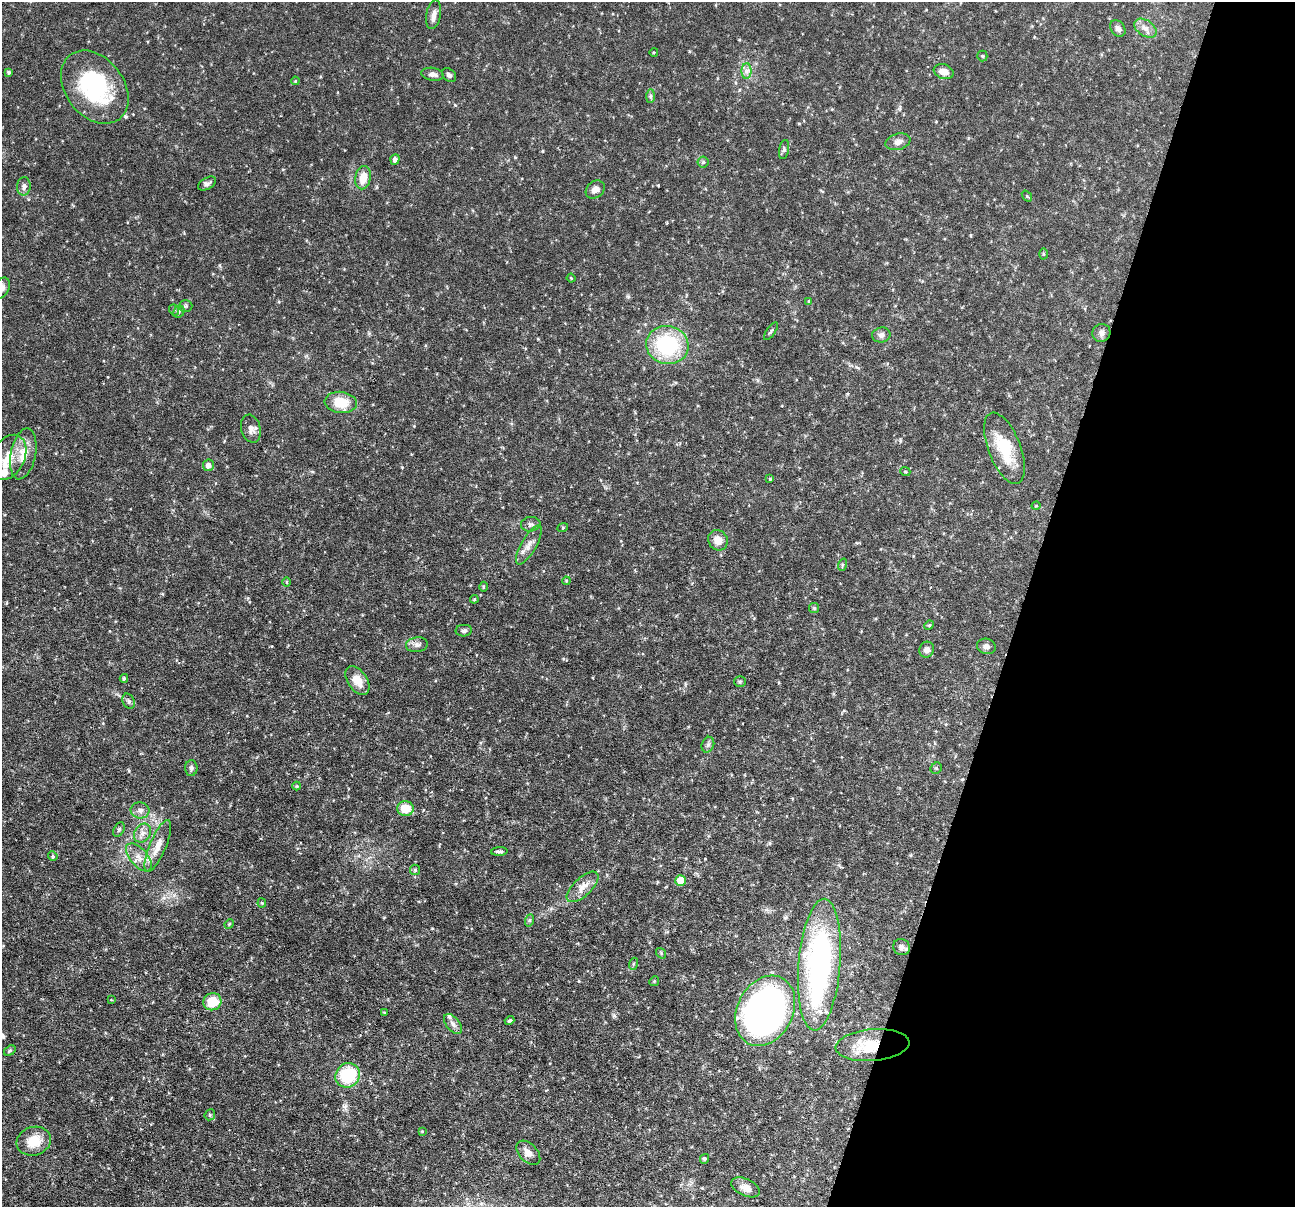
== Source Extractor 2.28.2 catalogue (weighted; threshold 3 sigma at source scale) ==
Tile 8 of 4 x 4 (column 4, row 2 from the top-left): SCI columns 3881-5173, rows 2656-3860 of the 5173 x 5188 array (HDU 1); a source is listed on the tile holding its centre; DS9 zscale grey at full resolution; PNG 1297 x 1209 px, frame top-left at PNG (2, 2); each listed source drawn as its Kron ellipse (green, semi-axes under 4 px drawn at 4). Shown black and unused: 21% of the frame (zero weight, under 3 of 6 exposures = <1% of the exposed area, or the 3 px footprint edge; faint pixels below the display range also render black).
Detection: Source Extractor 2.28.2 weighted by HDU 2 'WHT'; one run over the whole footprint, this tile lists its part. Background 0.0644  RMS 0.0042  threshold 0.0171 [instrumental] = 3 sigma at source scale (4.09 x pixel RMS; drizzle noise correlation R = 1.36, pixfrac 0.8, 0.05/0.05 arcsec/px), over >= 5 px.
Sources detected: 103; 1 inside a brighter object's white glare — neither listed nor drawn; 3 inside a brighter listed object's ellipse — not listed separately; the other 99 listed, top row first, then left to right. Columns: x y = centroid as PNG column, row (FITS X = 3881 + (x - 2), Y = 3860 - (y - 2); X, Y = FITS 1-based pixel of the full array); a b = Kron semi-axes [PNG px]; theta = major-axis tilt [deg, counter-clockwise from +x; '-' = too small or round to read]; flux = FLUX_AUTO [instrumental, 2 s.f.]
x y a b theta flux
434 15 14 7 79 2.4
1118 28 9 6 -55 1.5
1145 28 12 8 -35 2.6
654 52 4 3 - 0.34
982 56 5 5 - 0.5
746 71 8 5 90 1.4
9 72 4 4 - 0.68
944 72 10 7 -18 3.3
433 74 11 6 -9 1.6
449 75 8 6 -42 1.1
295 81 4 3 - 0.33
95 87 40 29 -52 36
651 96 7 4 89 0.72
898 142 13 8 16 2.1
784 149 10 5 80 0.86
395 159 5 4 - 1.1
703 162 5 5 - 0.69
363 178 12 7 78 5.7
207 184 10 6 28 1.4
24 186 9 7 87 1.5
595 190 10 8 40 2.2
1027 196 6 3 -53 0.4
1043 254 5 3 - 0.41
571 278 4 3 - 0.32
2 288 11 7 62 1.9
809 301 4 4 - 0.33
186 306 7 5 1 0.65
174 310 6 4 -68 0.57
179 312 6 5 - 0.64
771 331 10 3 55 0.56
1101 333 9 8 - 1.7
881 335 9 7 10 1.6
667 345 21 19 -14 29
341 402 16 10 -6 9.1
251 429 14 9 -74 2.5
1004 448 38 16 -69 15
23 454 26 12 79 7.3
8 457 24 16 62 7.2
208 465 6 5 - 1.9
905 471 5 3 - 0.35
770 479 4 4 - 0.35
1036 506 4 3 - 0.33
531 524 10 7 6 1.1
563 527 5 3 - 0.36
718 540 10 9 - 3.7
529 545 22 7 60 3
842 565 6 4 71 0.45
566 581 4 3 - 0.31
287 582 5 3 - 0.35
483 587 5 3 - 0.38
474 599 4 3 - 0.4
814 608 5 5 - 0.49
929 625 5 4 - 0.41
464 631 8 6 3 1
417 645 11 7 8 1.6
986 646 9 7 -17 1.4
927 650 8 7 - 2
124 678 4 3 - 0.51
357 680 16 9 -56 5.2
740 682 6 5 - 0.57
129 701 8 6 -63 0.98
708 745 8 6 68 1.1
191 768 7 6 - 1.1
936 768 6 5 - 0.62
297 786 4 4 - 0.42
405 808 8 7 - 7.2
140 810 9 8 - 1.7
119 830 8 5 63 0.7
142 833 10 8 57 2.1
158 846 28 8 67 5.2
499 851 8 4 3 0.9
53 856 5 4 - 0.52
139 857 17 8 -48 3.9
415 870 5 5 - 0.6
681 881 5 5 - 7.5
583 887 20 9 43 3.8
262 903 4 4 - 0.46
530 920 6 4 71 0.63
229 924 5 4 - 0.37
902 947 8 8 - 1.7
661 953 6 4 -50 0.46
633 964 6 4 71 0.49
819 965 66 21 85 100
654 981 5 4 - 0.47
111 999 3 2 - 0.27
212 1002 9 8 - 8.9
765 1011 37 27 62 200
384 1013 4 3 - 0.37
509 1021 5 3 - 0.54
453 1024 11 6 -50 1.6
872 1045 37 16 5 16
10 1051 6 4 35 0.6
348 1075 13 11 45 20
210 1115 6 5 - 0.65
422 1131 4 4 - 0.32
34 1141 17 14 17 8
528 1153 14 9 -45 2.7
704 1159 5 4 - 0.75
746 1187 15 8 -24 2.9
Overlapping masked pixels (flux is a lower limit): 1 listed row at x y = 872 1045
Isophote crosses this tile's border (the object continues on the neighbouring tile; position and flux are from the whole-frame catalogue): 1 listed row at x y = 2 288
Unlisted compact peaks at least as high as the median listed source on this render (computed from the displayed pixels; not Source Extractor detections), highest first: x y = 129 771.